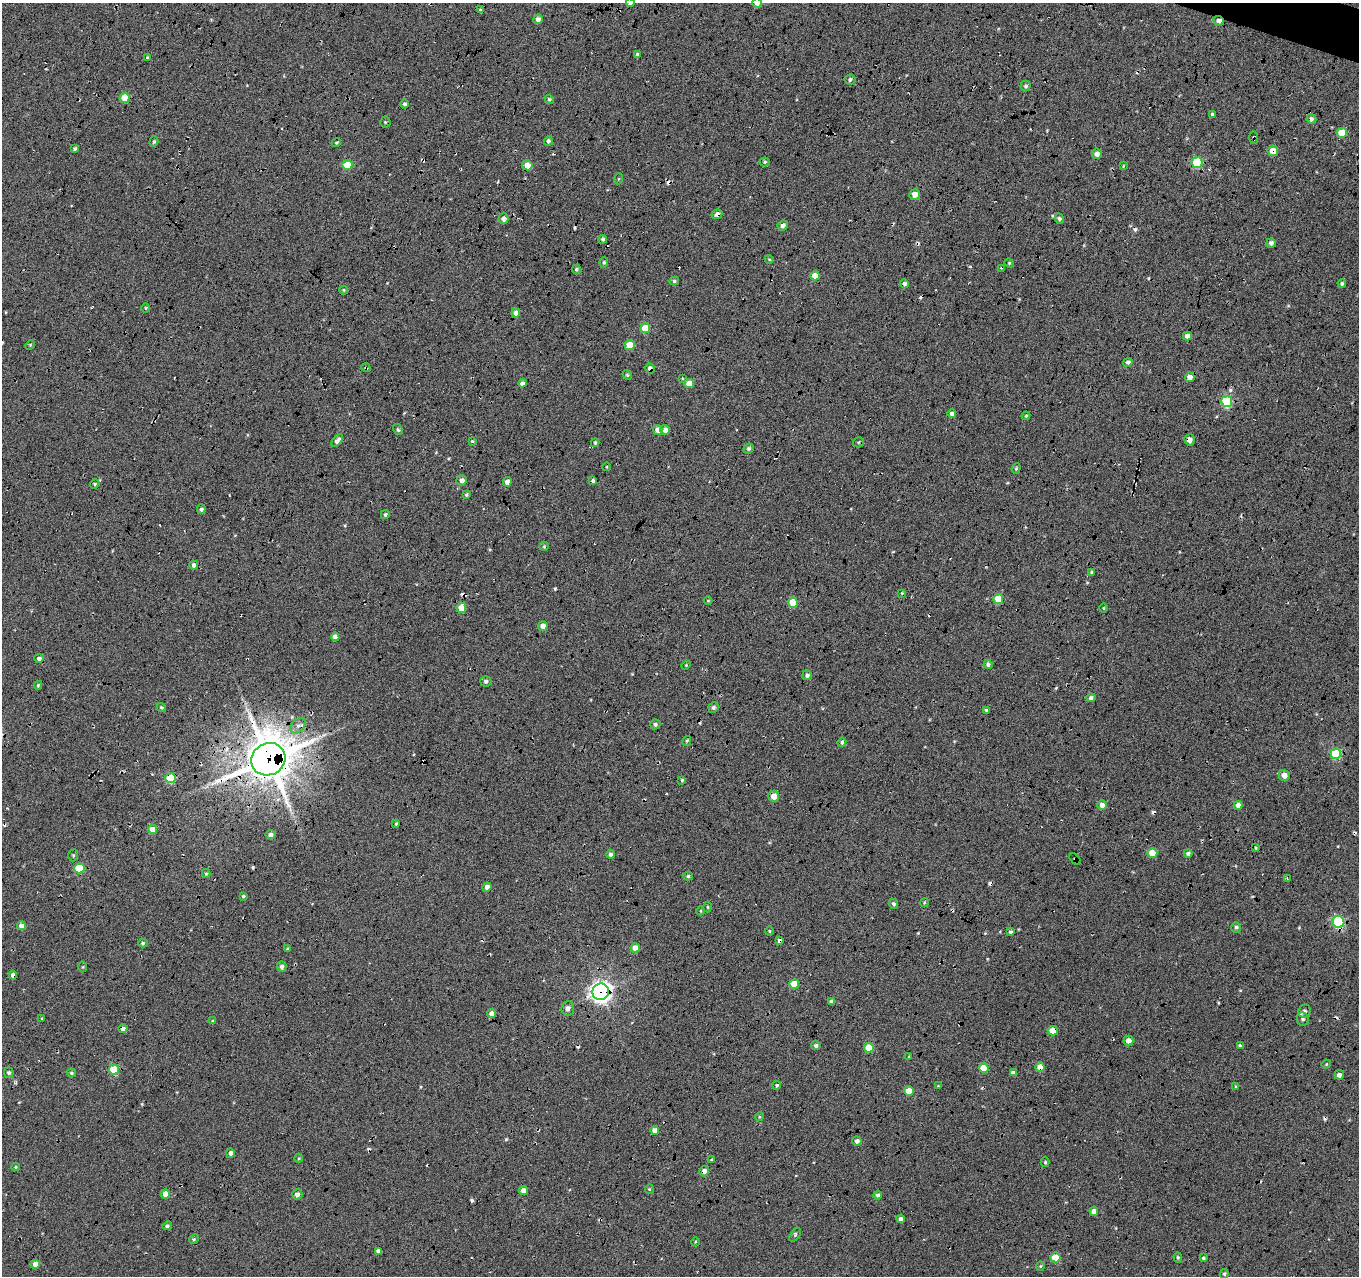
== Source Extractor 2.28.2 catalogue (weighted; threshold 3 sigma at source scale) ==
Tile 10 of 4 x 4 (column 2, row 3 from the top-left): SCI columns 1384-2740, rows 1565-2838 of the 5467 x 5614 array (HDU 1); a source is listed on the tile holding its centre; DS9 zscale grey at full resolution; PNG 1361 x 1278 px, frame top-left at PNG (2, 3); each listed source drawn as its Kron ellipse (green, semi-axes under 4 px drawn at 4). Shown black and unused: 1% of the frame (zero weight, under 5 of 17 exposures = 2% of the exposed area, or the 3 px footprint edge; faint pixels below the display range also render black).
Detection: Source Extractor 2.28.2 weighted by HDU 2 'WHT'; one run over the whole footprint, this tile lists its part. Background -0.198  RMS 0.13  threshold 0.535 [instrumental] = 3 sigma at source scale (4.09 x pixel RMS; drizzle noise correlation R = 1.36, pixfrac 0.8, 0.0396/0.0396 arcsec/px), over >= 5 px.
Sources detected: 234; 34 cosmic-ray / hot-pixel residue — neither listed nor drawn; the other 200 listed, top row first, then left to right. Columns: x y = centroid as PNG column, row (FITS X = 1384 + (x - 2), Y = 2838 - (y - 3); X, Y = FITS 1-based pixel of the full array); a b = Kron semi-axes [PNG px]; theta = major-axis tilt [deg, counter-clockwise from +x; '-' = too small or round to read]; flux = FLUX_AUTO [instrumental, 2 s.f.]
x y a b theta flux
630 3 4 4 - 31
757 3 5 4 - 47
480 10 4 3 - 12
538 19 5 4 - 52
1219 21 5 4 - 51
637 54 4 4 - 21
147 57 4 4 - 12
850 80 5 5 - 36
1026 86 5 5 - 28
125 98 5 5 - 270
549 99 4 4 - 21
405 104 4 4 - 26
1212 114 3 3 - 16
1311 119 5 4 - 28
385 122 5 5 - 18
1342 133 5 5 - 250
1254 138 6 3 -88 13
154 141 5 4 - 19
548 141 5 4 - 27
336 143 5 4 - 15
75 149 4 3 - 20
1273 151 5 5 - 150
1097 154 5 5 - 51
765 162 5 4 - 20
1197 163 5 5 - 770
347 165 5 5 - 340
527 165 5 5 - 110
1123 166 4 3 - 10
618 179 5 3 - 11
915 194 5 5 - 89
717 214 5 4 - 36
503 219 5 5 - 48
1059 219 5 4 - 31
783 226 5 5 - 49
603 239 4 4 - 25
1271 243 5 4 - 35
769 259 4 3 - 10
604 262 5 4 - 17
1009 263 5 4 - 13
1001 268 3 2 - 8.7
576 269 5 4 - 20
815 276 4 4 - 150
674 281 5 4 - 23
904 284 4 4 - 37
1342 284 4 4 - 22
344 290 4 4 - 12
145 308 5 3 - 10
516 313 4 4 - 62
645 328 5 5 - 260
1187 336 4 4 - 54
30 345 5 4 - 14
630 345 5 5 - 210
1128 362 5 4 - 49
366 368 5 3 - 13
650 368 5 4 - 52
627 375 5 4 - 17
1190 377 5 4 - 85
682 378 4 4 - 13
522 383 4 4 - 34
689 383 5 4 - 150
1227 401 5 5 - 880
952 414 4 4 - 48
1026 416 4 3 - 15
398 430 6 4 -59 20
658 430 5 5 - 86
665 430 5 5 - 70
1189 440 5 5 - 59
337 441 7 4 51 51
472 441 3 2 - 14
858 442 5 5 - 16
595 443 4 3 - 16
749 448 5 4 - 23
607 467 4 3 - 9.7
1016 468 5 4 - 16
462 480 5 5 - 51
593 481 4 4 - 34
507 482 5 4 - 75
95 484 5 4 - 14
466 494 3 3 - 18
201 509 5 4 - 29
385 514 4 4 - 22
544 546 5 4 - 14
194 565 5 4 - 35
1092 572 3 3 - 18
902 593 4 3 - 9.9
998 599 5 5 - 270
708 601 4 3 - 8.7
793 602 5 5 - 260
461 608 5 5 - 230
1103 608 5 3 - 9.8
543 626 5 5 - 74
335 637 4 4 - 63
39 658 4 4 - 31
988 664 4 4 - 25
686 665 5 4 - 12
807 675 5 4 - 38
486 681 5 5 - 33
38 685 4 3 - 16
1091 698 4 4 - 33
161 707 5 4 - 20
713 707 5 5 - 28
986 710 3 3 - 19
655 724 5 5 - 28
298 726 9 6 45 44
687 741 5 4 - 14
842 742 4 4 - 26
1336 754 5 5 - 710
268 759 17 16 - 45000
1284 775 5 5 - 84
171 778 5 5 - 480
682 780 4 4 - 14
774 796 5 5 - 120
1102 805 5 4 - 85
1238 805 4 4 - 76
396 824 3 2 - 12
152 829 5 4 - 140
271 835 5 4 - 46
1256 848 3 3 - 12
1152 853 5 5 - 220
1188 853 4 4 - 31
610 854 4 4 - 32
73 855 6 4 71 17
1075 859 7 4 -46 16
79 868 5 5 - 450
206 874 4 4 - 15
688 876 5 4 - 20
1287 878 3 3 - 9.2
487 887 4 4 - 53
243 896 4 3 - 15
924 903 4 3 - 12
894 904 5 4 - 29
708 907 5 3 - 12
701 911 4 3 - 9.1
1338 922 6 5 - 1300
22 926 4 4 - 84
1236 927 5 5 - 26
770 931 5 3 - 12
1010 932 4 4 - 21
779 941 4 3 - 31
143 943 5 4 - 20
635 948 4 4 - 120
287 949 4 3 - 14
83 967 5 3 - 11
282 967 5 4 - 40
13 975 4 4 - 58
794 984 5 5 - 260
601 992 8 8 - 6600
832 1002 4 4 - 49
568 1008 7 6 - 45
1305 1011 7 6 - 41
492 1014 4 4 - 92
42 1018 4 3 - 11
1303 1019 7 6 - 40
212 1021 4 3 - 14
123 1028 4 4 - 47
1053 1031 5 5 - 220
1128 1041 5 5 - 86
816 1045 5 4 - 26
1240 1046 4 3 - 28
869 1048 5 5 - 260
909 1057 4 3 - 11
1326 1064 5 4 - 12
1040 1067 4 4 - 120
984 1068 5 5 - 240
114 1069 5 5 - 550
9 1073 5 5 - 20
71 1073 5 4 - 16
1013 1073 4 4 - 45
1339 1075 4 4 - 48
777 1085 4 4 - 19
938 1086 3 3 - 9.8
1236 1087 4 3 - 14
909 1091 5 5 - 210
759 1117 4 3 - 12
655 1130 4 4 - 65
857 1141 5 4 - 48
230 1153 5 4 - 34
299 1158 4 4 - 14
711 1160 4 3 - 11
1045 1162 5 4 - 17
16 1167 4 4 - 12
704 1171 5 5 - 56
649 1189 5 4 - 13
523 1190 4 4 - 75
165 1194 5 4 - 120
297 1194 5 5 - 43
878 1195 4 4 - 34
1094 1211 4 4 - 93
901 1219 4 4 - 40
167 1226 5 4 - 24
795 1235 7 4 54 23
194 1239 5 4 - 16
695 1242 4 3 - 10
378 1251 4 4 - 39
1055 1257 5 5 - 290
1178 1257 5 4 - 16
1203 1258 4 4 - 18
35 1264 4 4 - 83
1040 1266 4 4 - 13
1224 1274 5 4 - 16
Overlapping masked pixels (flux is a lower limit): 22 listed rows (the first 20) at x y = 1219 21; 1254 138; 1273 151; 527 165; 717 214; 366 368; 650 368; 1189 440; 461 608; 268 759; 171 778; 774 796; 1075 859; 1338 922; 779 941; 13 975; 601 992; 123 1028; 1053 1031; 1128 1041
Isophote crosses this tile's border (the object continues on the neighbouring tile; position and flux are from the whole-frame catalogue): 2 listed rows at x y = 630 3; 757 3